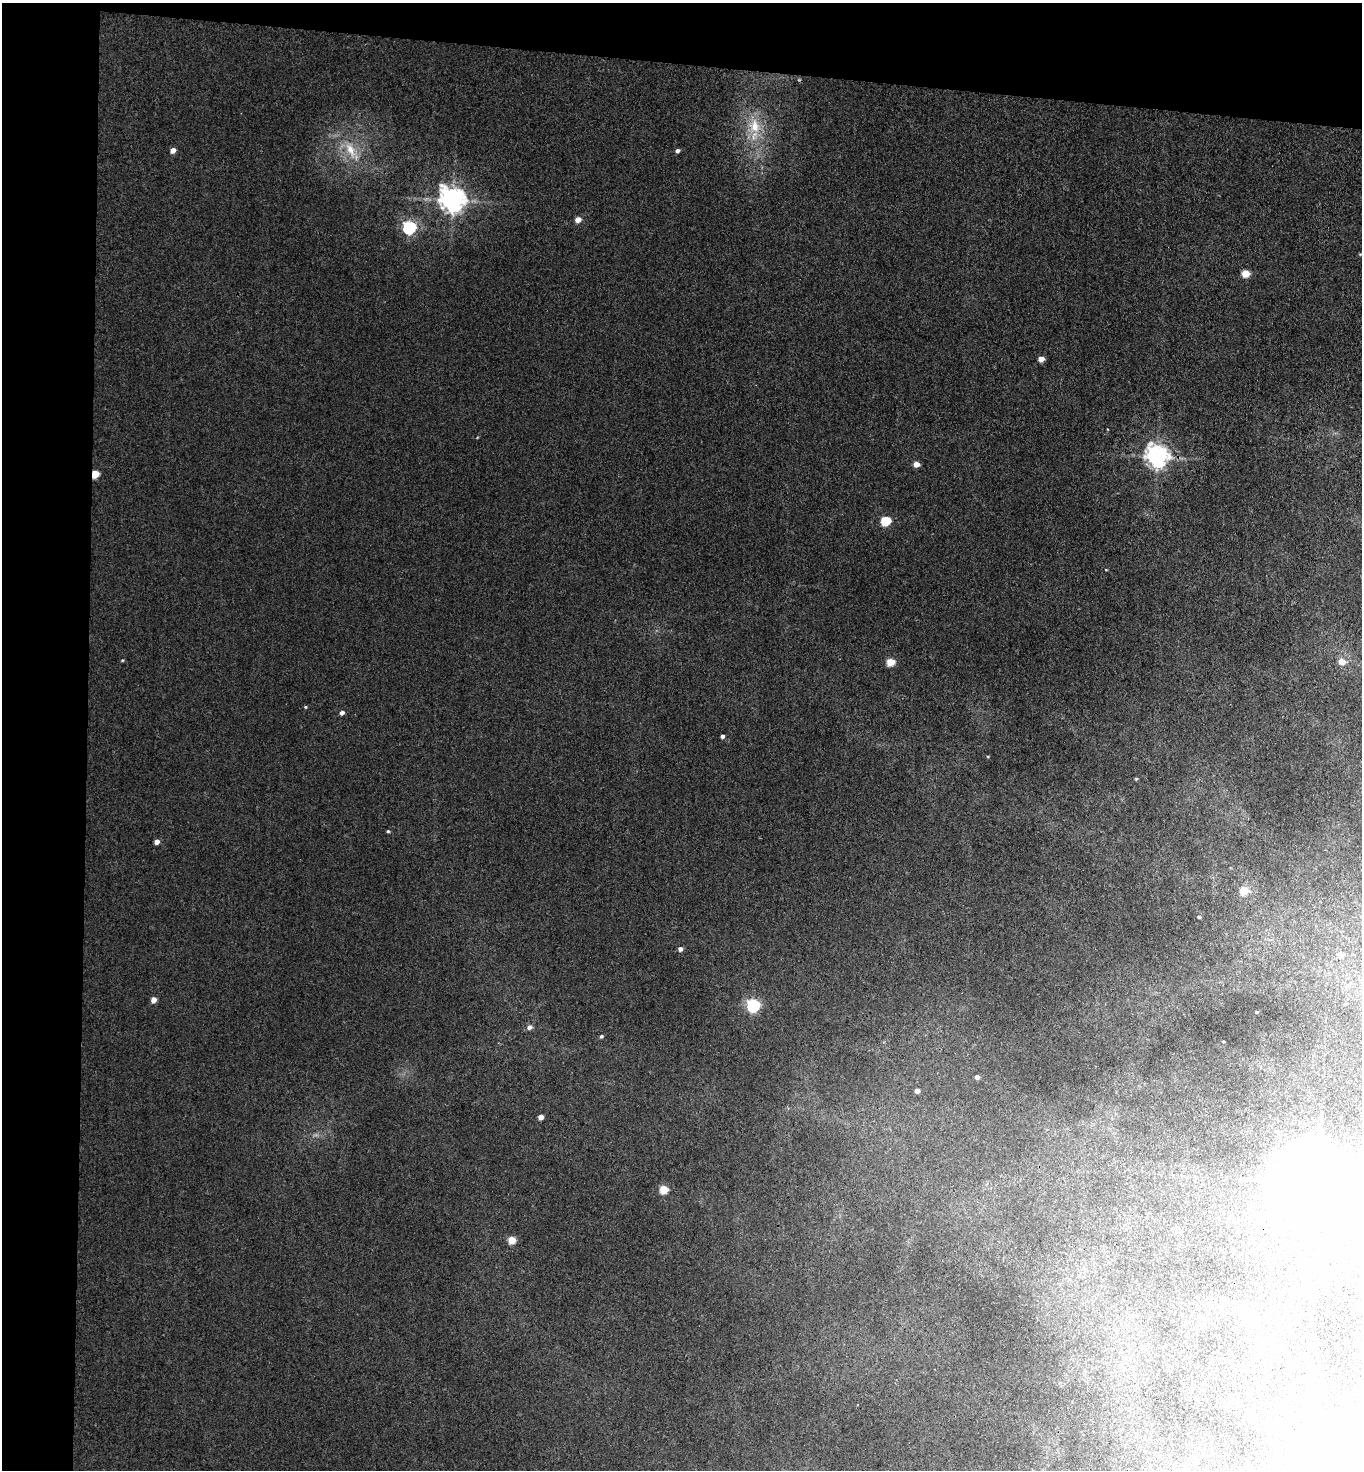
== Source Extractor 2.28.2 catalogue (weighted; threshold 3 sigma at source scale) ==
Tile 1 of 3 x 3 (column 1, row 1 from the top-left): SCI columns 170-1529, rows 2947-4414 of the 4499 x 4425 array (HDU 1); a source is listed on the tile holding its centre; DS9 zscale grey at full resolution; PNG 1364 x 1472 px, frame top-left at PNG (2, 3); no overlay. Shown black and unused: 10% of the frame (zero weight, under 3 of 4 exposures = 6% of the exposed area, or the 3 px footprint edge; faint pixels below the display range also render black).
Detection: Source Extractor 2.28.2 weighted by HDU 2 'WHT'; one run over the whole footprint, this tile lists its part. Background 0.103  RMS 0.0082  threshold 0.0367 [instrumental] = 3 sigma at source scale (4.5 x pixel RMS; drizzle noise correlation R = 1.50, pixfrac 1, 0.05/0.05 arcsec/px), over >= 5 px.
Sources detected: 34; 1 inside a brighter object's white glare — not listed; the other 33 listed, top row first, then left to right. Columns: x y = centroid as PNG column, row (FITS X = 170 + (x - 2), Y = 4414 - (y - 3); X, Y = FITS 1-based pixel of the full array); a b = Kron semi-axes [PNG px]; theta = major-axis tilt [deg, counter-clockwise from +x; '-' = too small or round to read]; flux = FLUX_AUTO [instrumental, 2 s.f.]
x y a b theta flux
755 126 14 9 -87 8.3
350 149 12 7 -62 5.6
173 150 5 4 - 3.6
678 151 4 4 - 1.7
452 200 8 7 - 540
578 220 5 4 - 5
409 227 6 5 - 110
1245 273 5 4 - 15
1041 359 4 4 - 6
1157 456 7 6 - 390
916 464 5 4 - 5.3
95 474 5 4 - 14
886 521 5 5 - 33
1342 661 6 5 - 6.5
890 662 5 4 - 15
342 713 5 4 - 1.9
722 736 4 3 - 1.6
157 842 4 4 - 3.3
1243 890 5 5 - 16
1199 917 3 3 - 0.95
680 949 5 4 - 2.4
1340 955 5 5 - 5.2
153 1000 5 4 - 4.4
753 1005 6 6 - 88
1256 1012 3 2 - 0.58
529 1027 6 5 - 2.2
601 1036 4 3 - 0.97
977 1077 4 4 - 2.2
917 1091 4 4 - 3.2
541 1117 4 4 - 3.8
1318 1182 19 15 -19 5900
664 1189 5 5 - 18
512 1240 5 4 - 13
Overlapping masked pixels (flux is a lower limit): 2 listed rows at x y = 95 474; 1318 1182
Isophote crosses this tile's border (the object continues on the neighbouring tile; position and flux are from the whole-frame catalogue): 1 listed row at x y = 1318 1182